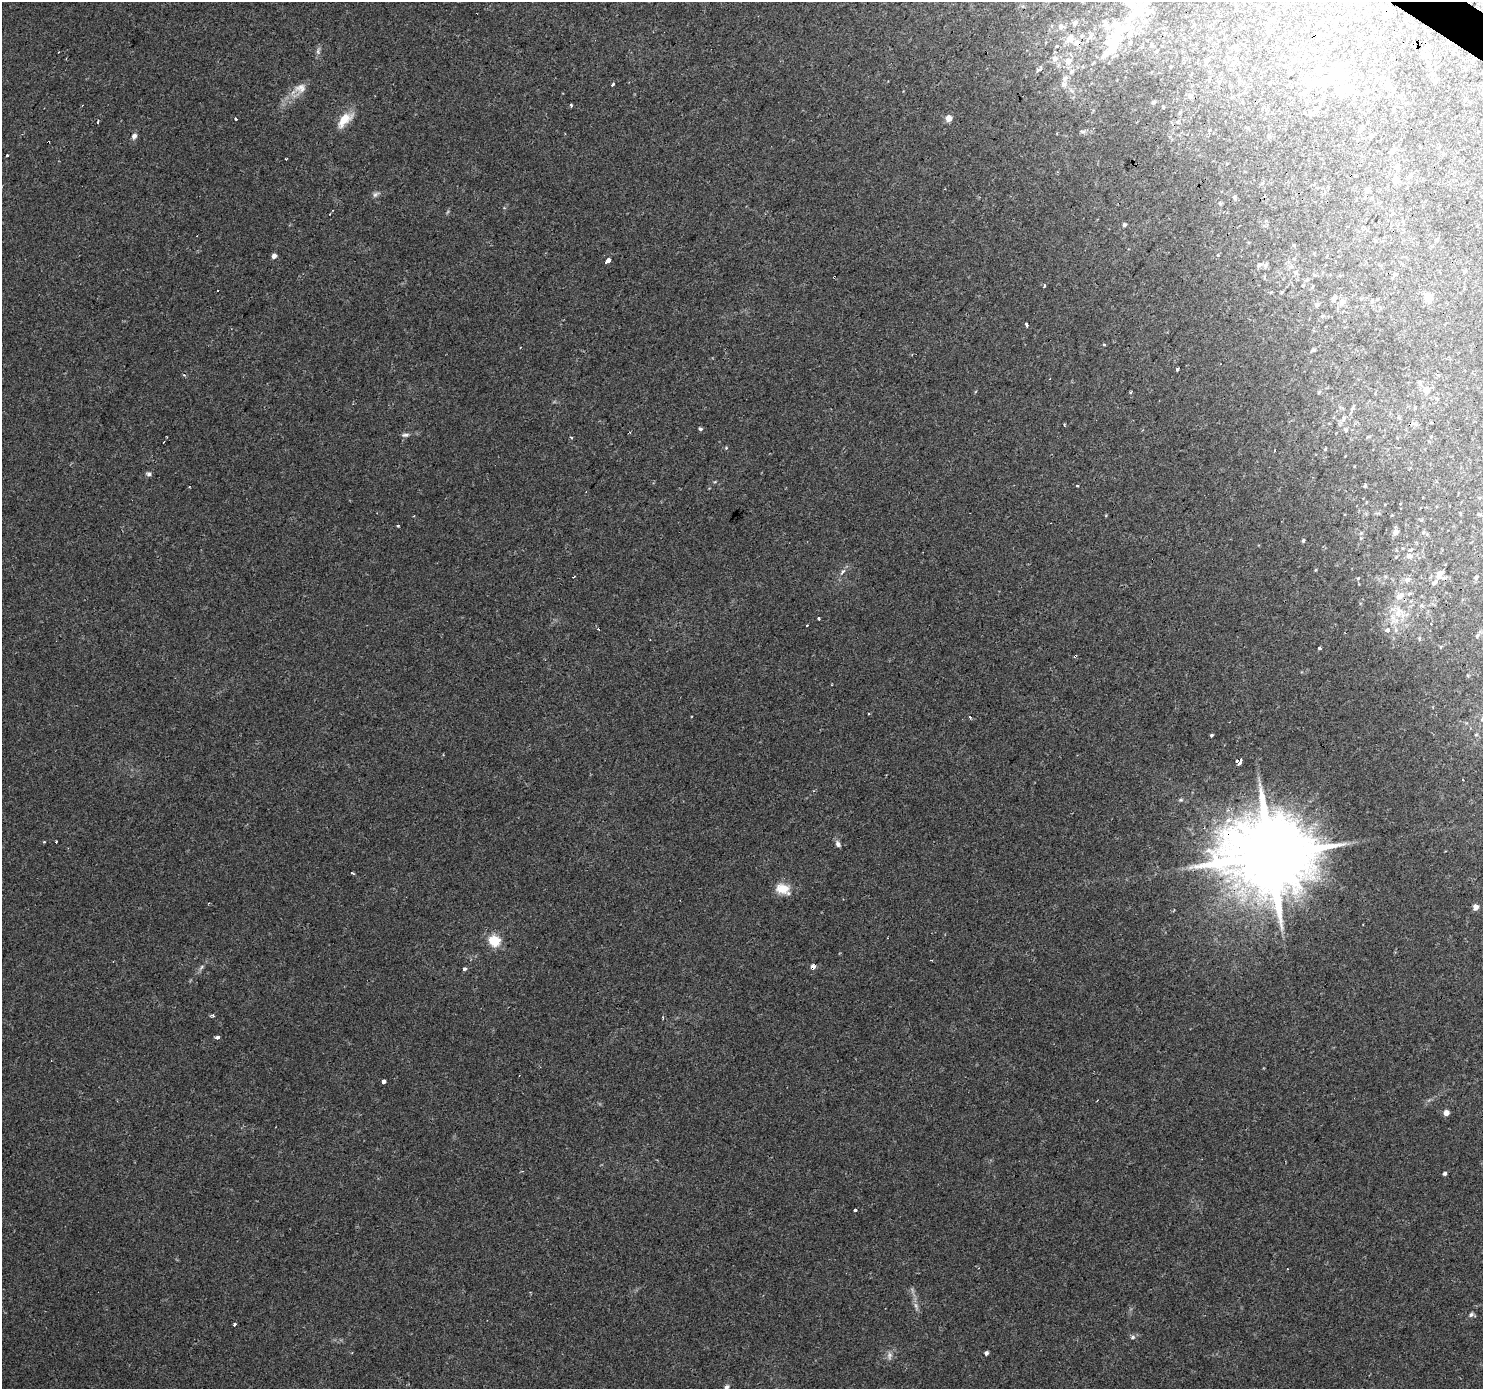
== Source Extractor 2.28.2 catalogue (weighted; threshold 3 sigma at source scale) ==
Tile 10 of 4 x 4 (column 2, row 3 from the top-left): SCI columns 1486-2966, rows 1638-3024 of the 5927 x 5983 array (HDU 1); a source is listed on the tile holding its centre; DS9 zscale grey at full resolution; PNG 1485 x 1391 px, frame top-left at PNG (2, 2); no overlay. Shown black and unused: <1% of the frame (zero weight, under 2 of 3 exposures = <1% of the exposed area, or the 3 px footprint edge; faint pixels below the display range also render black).
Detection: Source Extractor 2.28.2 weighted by HDU 2 'WHT'; one run over the whole footprint, this tile lists its part. Background 0.0516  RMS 0.0052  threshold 0.0234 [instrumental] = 3 sigma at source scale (4.5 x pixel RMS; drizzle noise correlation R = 1.50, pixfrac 1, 0.0396/0.0396 arcsec/px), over >= 5 px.
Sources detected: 184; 9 inside a brighter object's white glare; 6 cosmic-ray / hot-pixel residue — not listed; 10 inside a brighter listed object's ellipse — not listed separately; the other 159 listed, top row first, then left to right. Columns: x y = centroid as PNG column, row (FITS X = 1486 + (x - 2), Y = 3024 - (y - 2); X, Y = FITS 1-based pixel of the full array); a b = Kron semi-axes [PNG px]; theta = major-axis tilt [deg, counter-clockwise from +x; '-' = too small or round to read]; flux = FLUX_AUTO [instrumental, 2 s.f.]
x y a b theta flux
1138 12 22 14 30 13
1387 15 11 4 0 1.4
1075 23 7 5 49 1.6
1320 24 5 3 - 0.67
1061 26 8 7 - 2.1
1121 28 37 16 -22 18
1414 35 5 3 - 0.51
1090 36 8 5 70 1.5
1070 39 8 7 - 5.5
1076 42 10 6 38 2.5
1359 45 7 4 53 0.84
1057 46 4 3 - 0.49
1236 46 9 6 26 1.7
318 51 11 5 79 1.5
1367 51 5 3 - 0.68
1105 54 18 8 38 5.3
1423 56 6 6 - 1.3
1055 58 8 7 - 2.9
1208 59 7 6 - 1.2
1229 59 6 5 - 1.3
1236 59 6 6 - 1.2
1303 59 8 6 56 1.6
1294 60 7 6 - 1.7
1068 61 8 7 - 3.9
1170 67 5 3 - 0.39
1449 70 4 2 - 0.39
1071 72 8 7 - 2.2
1336 72 24 15 31 15
1209 80 6 3 72 0.58
1219 82 6 4 48 0.83
1435 82 6 4 46 0.74
1270 83 5 4 - 0.64
612 84 4 3 - 2.9
1064 84 9 8 - 2.6
300 88 17 13 14 5.4
1345 88 18 12 10 8.3
1393 91 6 5 - 0.86
1190 96 6 6 - 2.1
1465 99 5 4 - 0.6
1153 102 5 4 - 0.81
571 105 3 3 - 1.9
1163 107 3 3 - 0.49
1394 109 5 4 - 0.68
949 118 5 4 - 6.9
235 119 3 3 - 1.7
345 120 24 11 45 8.9
1177 122 5 5 - 0.7
1362 128 9 6 58 1.5
1083 131 9 4 -1 1.2
134 136 7 6 - 2
1268 136 5 4 - 0.69
48 142 3 2 - 0.42
1392 151 7 6 - 2.2
1443 154 5 3 - 0.49
7 155 3 3 - 1.8
1397 168 7 5 -22 1.1
1408 177 8 6 40 1.3
1396 180 6 5 - 3.8
1367 190 8 6 58 1.5
375 194 10 5 38 1.5
1234 197 5 5 - 1.1
1220 203 6 4 -68 0.79
1124 225 4 4 - 1
1294 245 4 4 - 0.41
1218 255 4 4 - 0.52
274 256 5 4 - 2.8
607 261 6 3 46 12
1266 264 7 5 62 1.1
1259 265 7 6 - 1.5
1295 272 6 6 - 1.2
1395 274 7 3 5 0.54
834 277 3 2 - 0.5
1044 285 3 3 - 1.5
1428 297 10 9 - 5.4
1333 299 8 6 -52 1.4
1361 299 6 3 20 0.62
1342 302 7 7 - 2.4
1317 305 6 5 - 1.3
1323 316 6 4 44 0.78
1027 325 4 3 - 2.7
1314 350 5 4 - 0.81
1177 369 3 3 - 3.3
1419 382 7 5 -75 1.2
1426 390 6 5 - 5.7
1131 392 4 3 - 0.61
1319 392 5 5 - 0.7
1415 408 5 3 - 0.52
1352 409 6 3 19 0.76
1343 419 8 4 -82 1.1
1064 425 5 3 - 0.45
700 429 4 4 - 0.96
1346 430 6 5 - 0.82
405 435 11 5 4 1.5
571 437 4 3 - 0.5
726 448 5 3 - 0.49
1325 449 5 3 - 0.52
1275 450 3 2 - 0.39
149 474 6 6 - 1.3
1077 486 4 2 - 0.63
1365 486 5 4 - 0.62
1460 513 4 3 - 0.48
1479 514 5 3 - 0.56
398 526 3 3 - 3.1
1395 532 7 6 - 2.8
1423 532 7 5 50 1.1
1361 538 4 3 - 0.49
1303 540 5 4 - 0.88
1410 550 4 3 - 3.7
1409 556 7 7 - 2.2
1315 570 5 3 - 0.44
842 572 10 4 41 1.5
1439 574 16 9 49 4.2
1476 577 6 4 60 0.99
1358 578 4 3 - 0.51
1407 580 9 7 -6 2.6
1399 596 15 9 38 5.9
1422 606 6 4 -19 0.85
1398 613 14 11 -10 7.4
819 618 3 3 - 2
807 625 3 2 - 0.67
1387 630 3 3 - 2.6
1477 636 6 5 - 0.98
1419 638 5 5 - 0.73
1319 648 3 3 - 5.6
1075 656 3 3 - 1.2
869 713 3 2 - 0.66
970 717 3 3 - 2.4
1211 735 3 3 - 0.69
1476 735 6 3 19 0.45
1239 762 6 4 58 11
1462 780 3 3 - 0.88
1181 800 6 5 - 0.79
44 842 3 3 - 0.62
56 842 3 2 - 0.78
838 844 9 6 -64 1.8
1270 855 24 22 13 7200
353 873 6 3 -31 0.49
783 889 18 12 -21 8.2
1475 907 6 5 - 3.1
1174 910 2 2 - 0.44
495 941 6 5 - 38
201 967 10 4 56 1.3
813 967 3 3 - 23
464 969 3 3 - 1.7
212 1015 4 3 - 1.2
663 1017 4 3 - 0.64
217 1038 4 3 - 3
384 1081 4 4 - 4.3
1446 1113 5 5 - 3.9
1445 1174 4 4 - 1
855 1210 4 3 - 1.4
1287 1269 2 2 - 0.35
916 1306 10 5 -63 1.8
1471 1315 6 6 - 1.2
234 1324 3 3 - 3.3
1132 1337 7 5 22 1.1
986 1353 4 4 - 1.3
889 1355 11 7 85 2.3
727 1387 7 6 - 1.5
Overlapping masked pixels (flux is a lower limit): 6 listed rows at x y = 48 142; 834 277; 1399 596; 1075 656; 1270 855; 813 967
Isophote crosses this tile's border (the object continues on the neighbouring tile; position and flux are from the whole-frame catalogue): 1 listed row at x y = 727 1387
Unlisted compact peaks at least as high as the median listed source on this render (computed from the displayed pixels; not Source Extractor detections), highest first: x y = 715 482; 448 211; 189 487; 912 1290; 1429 1100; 504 208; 975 392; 1468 675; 1259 780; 1263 1068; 1466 723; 903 91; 600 1104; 1131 1309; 692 716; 574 576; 1445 851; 443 755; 712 358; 1360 603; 1057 133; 630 432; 190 981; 1301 672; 709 488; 520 348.